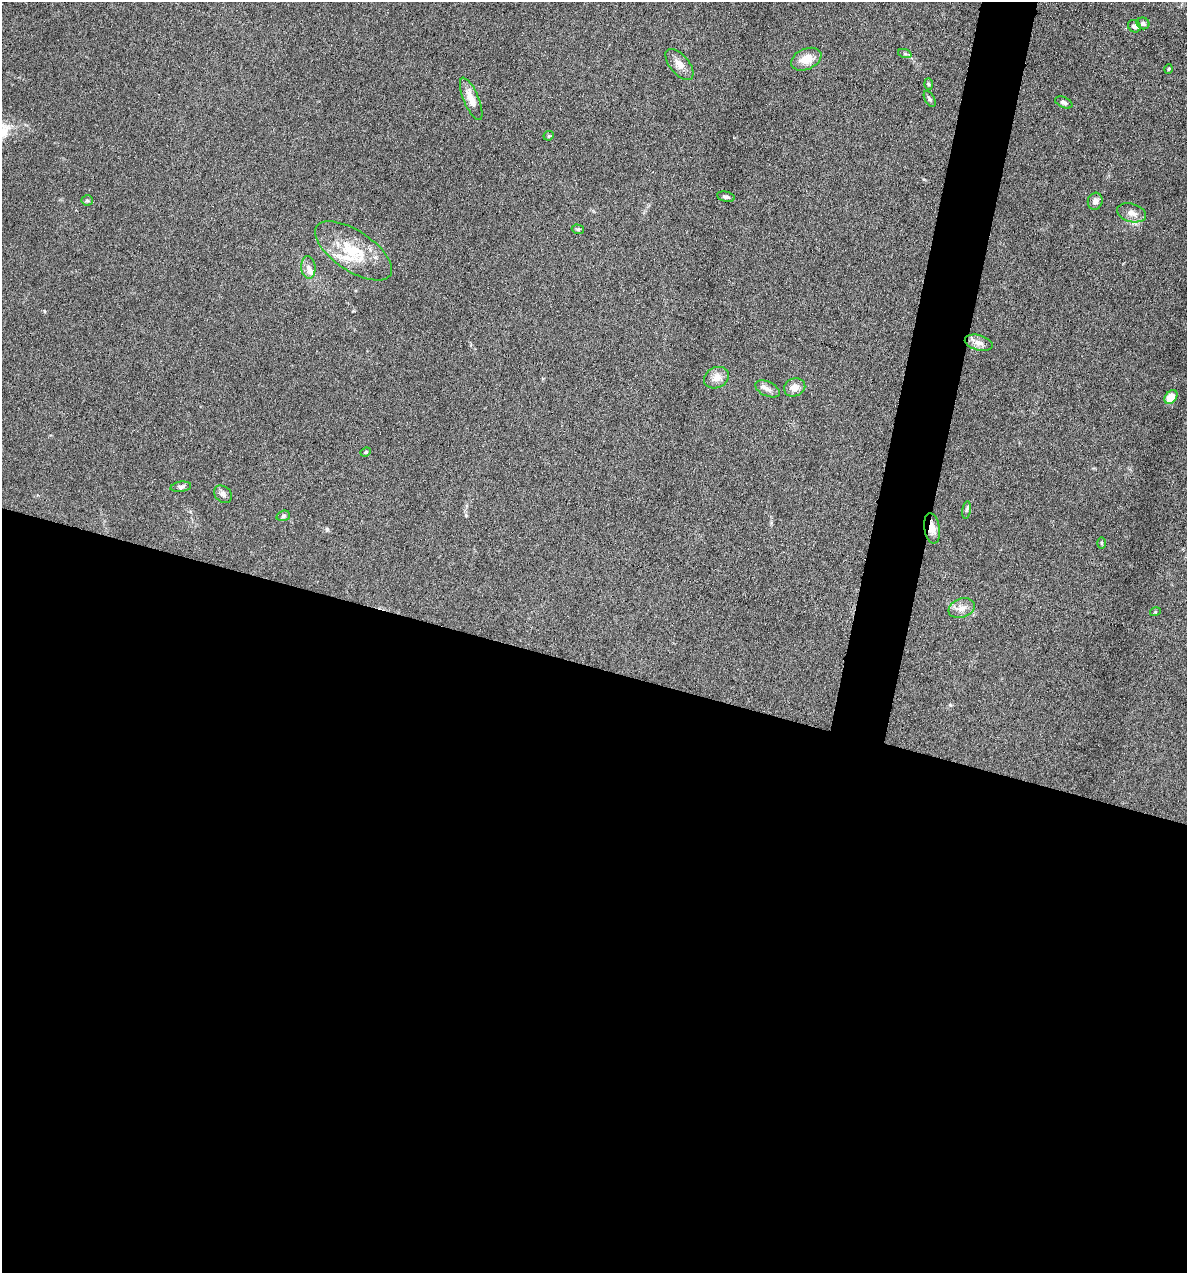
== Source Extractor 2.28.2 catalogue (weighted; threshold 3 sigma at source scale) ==
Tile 14 of 4 x 4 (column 2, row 4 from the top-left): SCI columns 1307-2491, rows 1-1271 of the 5105 x 5085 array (HDU 1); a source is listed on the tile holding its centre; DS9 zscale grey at full resolution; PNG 1189 x 1275 px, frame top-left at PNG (2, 2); each listed source drawn as its Kron ellipse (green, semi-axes under 4 px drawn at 4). Shown black and unused: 50% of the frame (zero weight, under 4 of 8 exposures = <1% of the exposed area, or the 3 px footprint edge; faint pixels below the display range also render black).
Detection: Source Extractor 2.28.2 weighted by HDU 2 'WHT'; one run over the whole footprint, this tile lists its part. Background 0.207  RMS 0.0064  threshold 0.0261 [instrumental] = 3 sigma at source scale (4.09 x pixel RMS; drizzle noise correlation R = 1.36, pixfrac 0.8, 0.05/0.05 arcsec/px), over >= 5 px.
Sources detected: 35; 3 inside a brighter listed object's ellipse — not listed separately; the other 32 listed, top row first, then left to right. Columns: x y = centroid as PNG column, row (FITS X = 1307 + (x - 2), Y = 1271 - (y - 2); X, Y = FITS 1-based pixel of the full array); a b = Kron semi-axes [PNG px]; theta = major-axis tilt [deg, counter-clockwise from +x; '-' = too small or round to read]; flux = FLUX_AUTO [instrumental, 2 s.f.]
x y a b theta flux
1143 23 6 5 - 1.9
1134 26 7 6 - 1.6
905 54 7 4 -18 0.99
806 59 16 10 24 8.3
679 64 18 9 -50 5.1
1169 69 4 3 - 0.56
928 84 6 4 -88 0.71
471 99 23 7 -67 7.1
930 99 9 4 -60 1.3
1064 102 9 5 -24 1.7
549 136 5 4 - 0.73
726 197 9 5 -13 1.4
87 200 5 5 - 0.96
1095 201 8 7 - 2.4
1132 213 15 9 -16 4.3
578 229 6 4 -19 0.88
353 251 44 20 -34 26
308 267 11 7 -83 2.9
979 343 14 7 -15 4
716 378 13 10 26 4.9
795 387 11 9 19 4.9
767 389 13 7 -25 2.9
1171 397 8 5 50 9.8
366 452 5 4 - 0.82
181 487 10 5 9 1.7
223 494 10 7 -42 2.2
967 510 9 4 81 1.1
283 516 7 5 19 1.1
932 528 15 7 -81 4.9
1101 543 6 4 -89 0.64
962 608 13 9 20 4.5
1155 612 5 3 - 0.53
Overlapping masked pixels (flux is a lower limit): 1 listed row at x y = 932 528
Unlisted compact peaks at least as high as the median listed source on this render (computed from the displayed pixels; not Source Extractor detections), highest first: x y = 327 529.